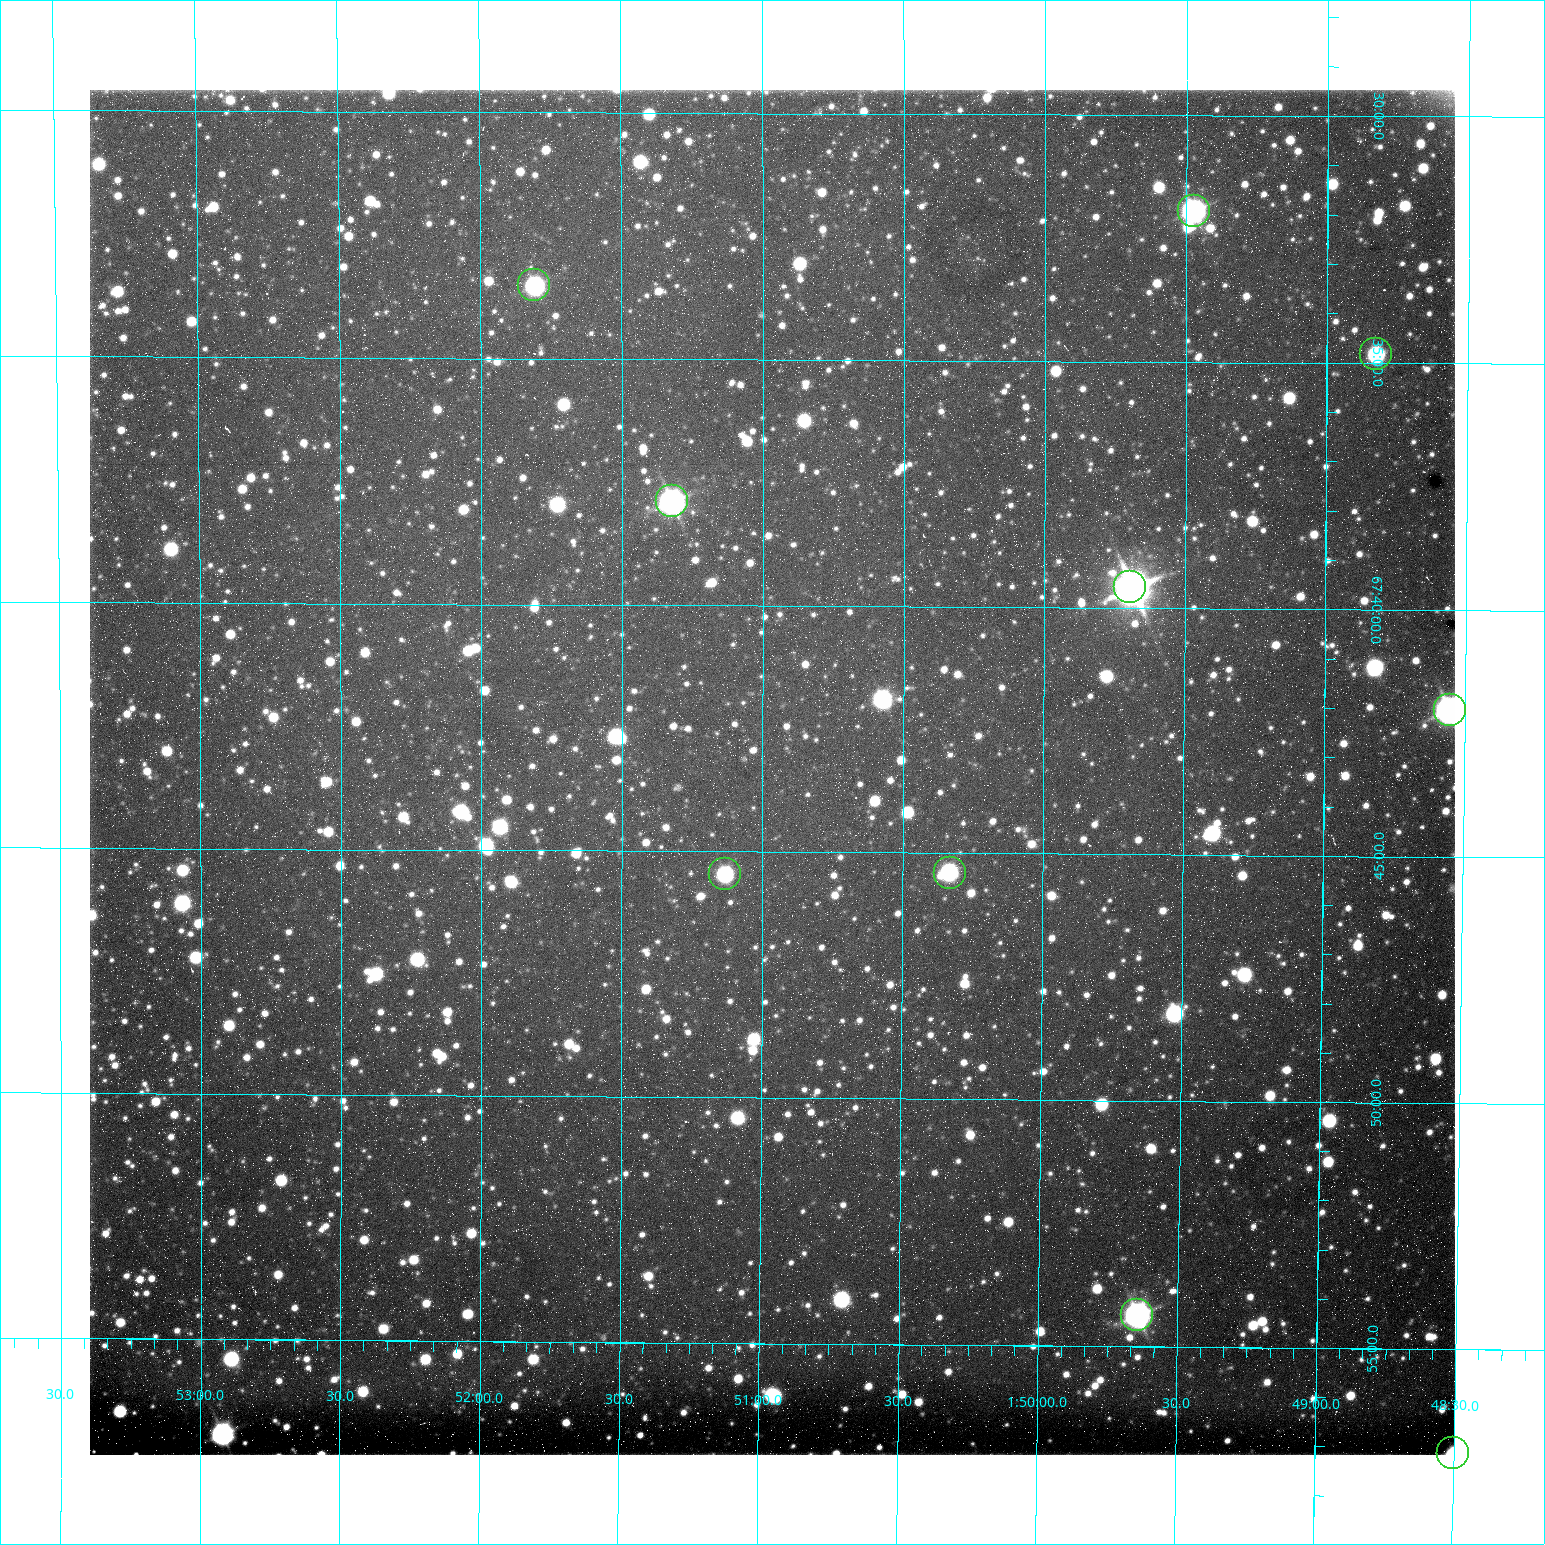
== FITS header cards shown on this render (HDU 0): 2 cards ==
NAXIS1  =                 1365 /fastest changing axis
NAXIS2  =                 1365 /next to fastest changing axis

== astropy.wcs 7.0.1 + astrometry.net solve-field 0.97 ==
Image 1365 x 1365 px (HDU 0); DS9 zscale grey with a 90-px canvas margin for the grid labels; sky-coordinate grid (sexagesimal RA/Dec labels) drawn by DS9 from the SOLVED WCS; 10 Tycho-2 reference stars matched to detected sources circled (green)
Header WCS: RA---TAN/DEC--TAN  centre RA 01:50:58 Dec +67:43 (27.74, +67.72 deg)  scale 1.22 arcsec/px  FOV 27.7' x 27.7'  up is +180 deg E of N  parity flipped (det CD > 0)
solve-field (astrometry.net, Tycho-2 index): VERIFIED the header's WCS against the Tycho-2 star catalogue (10 matches, 0 conflicts) and refined it, rather than solving blind
Solved WCS: RA---TAN-SIP/DEC--TAN-SIP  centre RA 01:50:58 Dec +67:43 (27.74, +67.72 deg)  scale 1.21 arcsec/px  FOV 27.6' x 27.7'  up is +180 deg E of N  parity flipped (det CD > 0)
The solver's refit moves the header's centre by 0.48 arcsec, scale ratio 0.9966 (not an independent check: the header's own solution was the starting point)
Tycho-2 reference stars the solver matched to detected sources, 10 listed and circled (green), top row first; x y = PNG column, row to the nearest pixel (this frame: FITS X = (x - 90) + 1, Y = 1365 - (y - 90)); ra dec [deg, ICRS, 3 dp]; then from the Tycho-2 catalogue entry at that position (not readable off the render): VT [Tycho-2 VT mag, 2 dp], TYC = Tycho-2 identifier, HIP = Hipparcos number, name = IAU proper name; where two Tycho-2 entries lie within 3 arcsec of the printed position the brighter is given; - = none
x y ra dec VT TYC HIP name
1194 211 27.369 +67.532 10.15 4310-718-1 - -
534 285 27.952 +67.559 11.39 4310-426-1 - -
1376 354 27.206 +67.580 11.67 4310-651-1 - -
672 501 27.831 +67.631 9.77 4310-576-1 8630 -
1130 587 27.423 +67.660 8.23 4310-882-1 8506 -
1450 710 27.138 +67.700 10.22 4310-786-1 - -
950 873 27.583 +67.757 11.36 4310-210-1 - -
725 874 27.783 +67.758 12.12 4310-680-1 - -
1137 1315 27.412 +67.906 9.68 4310-468-1 - -
1453 1453 27.125 +67.952 10.76 4310-506-1 - -